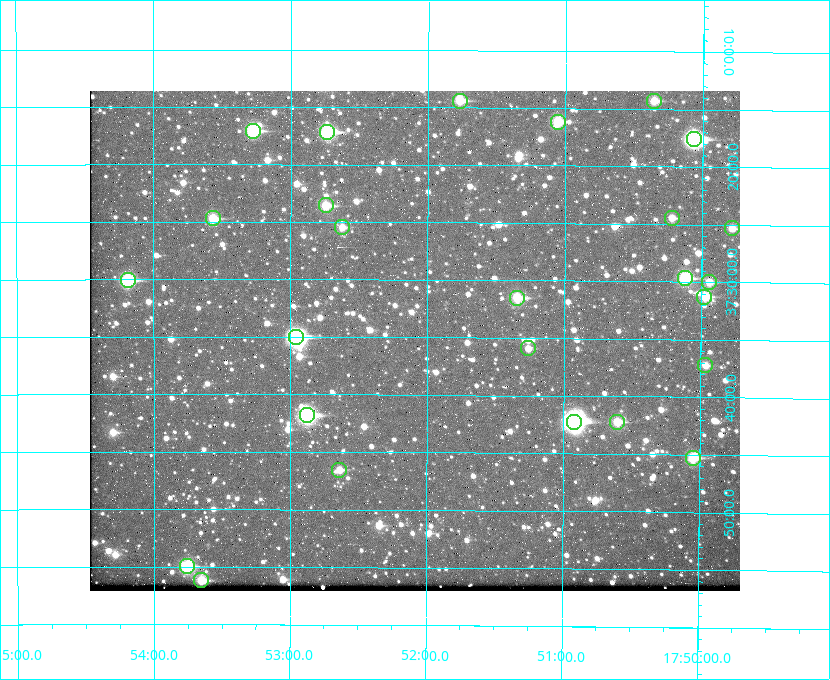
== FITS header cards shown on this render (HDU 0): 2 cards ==
NAXIS1  =                  650 / Width of table row in bytes
NAXIS2  =                  500 / Number of rows in table

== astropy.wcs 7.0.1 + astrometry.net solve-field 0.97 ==
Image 650 x 500 px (HDU 0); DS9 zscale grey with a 90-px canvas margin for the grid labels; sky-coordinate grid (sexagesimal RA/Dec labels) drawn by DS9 from the SOLVED WCS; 26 Tycho-2 reference stars matched to detected sources circled (green)
Header WCS: none
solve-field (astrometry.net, Tycho-2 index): SOLVED blind (the file carries no WCS)
Solved WCS: RA---TAN-SIP/DEC--TAN-SIP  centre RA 17:52:05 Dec +37:35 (268.02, +37.59 deg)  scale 5.21 arcsec/px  FOV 56.5' x 43.5'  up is +180 deg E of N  parity flipped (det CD > 0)
(file carries no celestial WCS; the grid is the blind solution)
Tycho-2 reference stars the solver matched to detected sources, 26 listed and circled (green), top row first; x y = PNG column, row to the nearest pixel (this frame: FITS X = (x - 90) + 1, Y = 500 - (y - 91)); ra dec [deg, ICRS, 3 dp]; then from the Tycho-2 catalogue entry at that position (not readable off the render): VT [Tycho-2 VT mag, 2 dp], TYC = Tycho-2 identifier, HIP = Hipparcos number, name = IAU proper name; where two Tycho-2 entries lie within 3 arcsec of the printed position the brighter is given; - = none
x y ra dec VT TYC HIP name
460 101 267.943 +37.240 10.39 2620-505-1 - -
654 101 267.589 +37.238 11.09 2619-212-1 - -
558 122 267.764 +37.270 10.17 2620-784-1 - -
253 131 268.319 +37.285 9.88 2620-536-1 - -
327 132 268.183 +37.286 8.98 2620-786-1 87506 -
694 139 267.517 +37.293 8.96 2619-379-1 - -
326 205 268.186 +37.393 10.44 2620-175-1 - -
213 218 268.392 +37.412 10.60 2620-800-1 - -
672 218 267.555 +37.408 11.50 2619-358-1 - -
342 227 268.156 +37.424 11.25 2620-712-1 - -
732 228 267.445 +37.422 11.17 2619-451-1 - -
685 278 267.531 +37.495 10.07 2619-274-1 - -
128 280 268.547 +37.501 9.83 3089-1021-1 - -
709 282 267.485 +37.500 11.33 2619-40-1 - -
704 297 267.494 +37.522 10.35 3088-270-1 - -
517 298 267.836 +37.525 9.96 3089-889-1 - -
296 337 268.239 +37.584 8.64 3089-755-1 - -
528 348 267.815 +37.598 11.54 3089-1081-1 - -
705 365 267.491 +37.621 11.40 3088-1284-1 - -
307 415 268.219 +37.697 8.93 3089-671-1 - -
574 422 267.730 +37.705 8.13 3089-1203-1 87349 -
617 422 267.652 +37.703 11.04 3089-693-1 - -
693 458 267.512 +37.755 10.10 3089-2332-1 - -
339 470 268.159 +37.775 11.22 3089-2245-1 - -
187 566 268.439 +37.916 9.61 3089-2268-1 - -
201 580 268.412 +37.936 10.36 3089-2031-1 - -